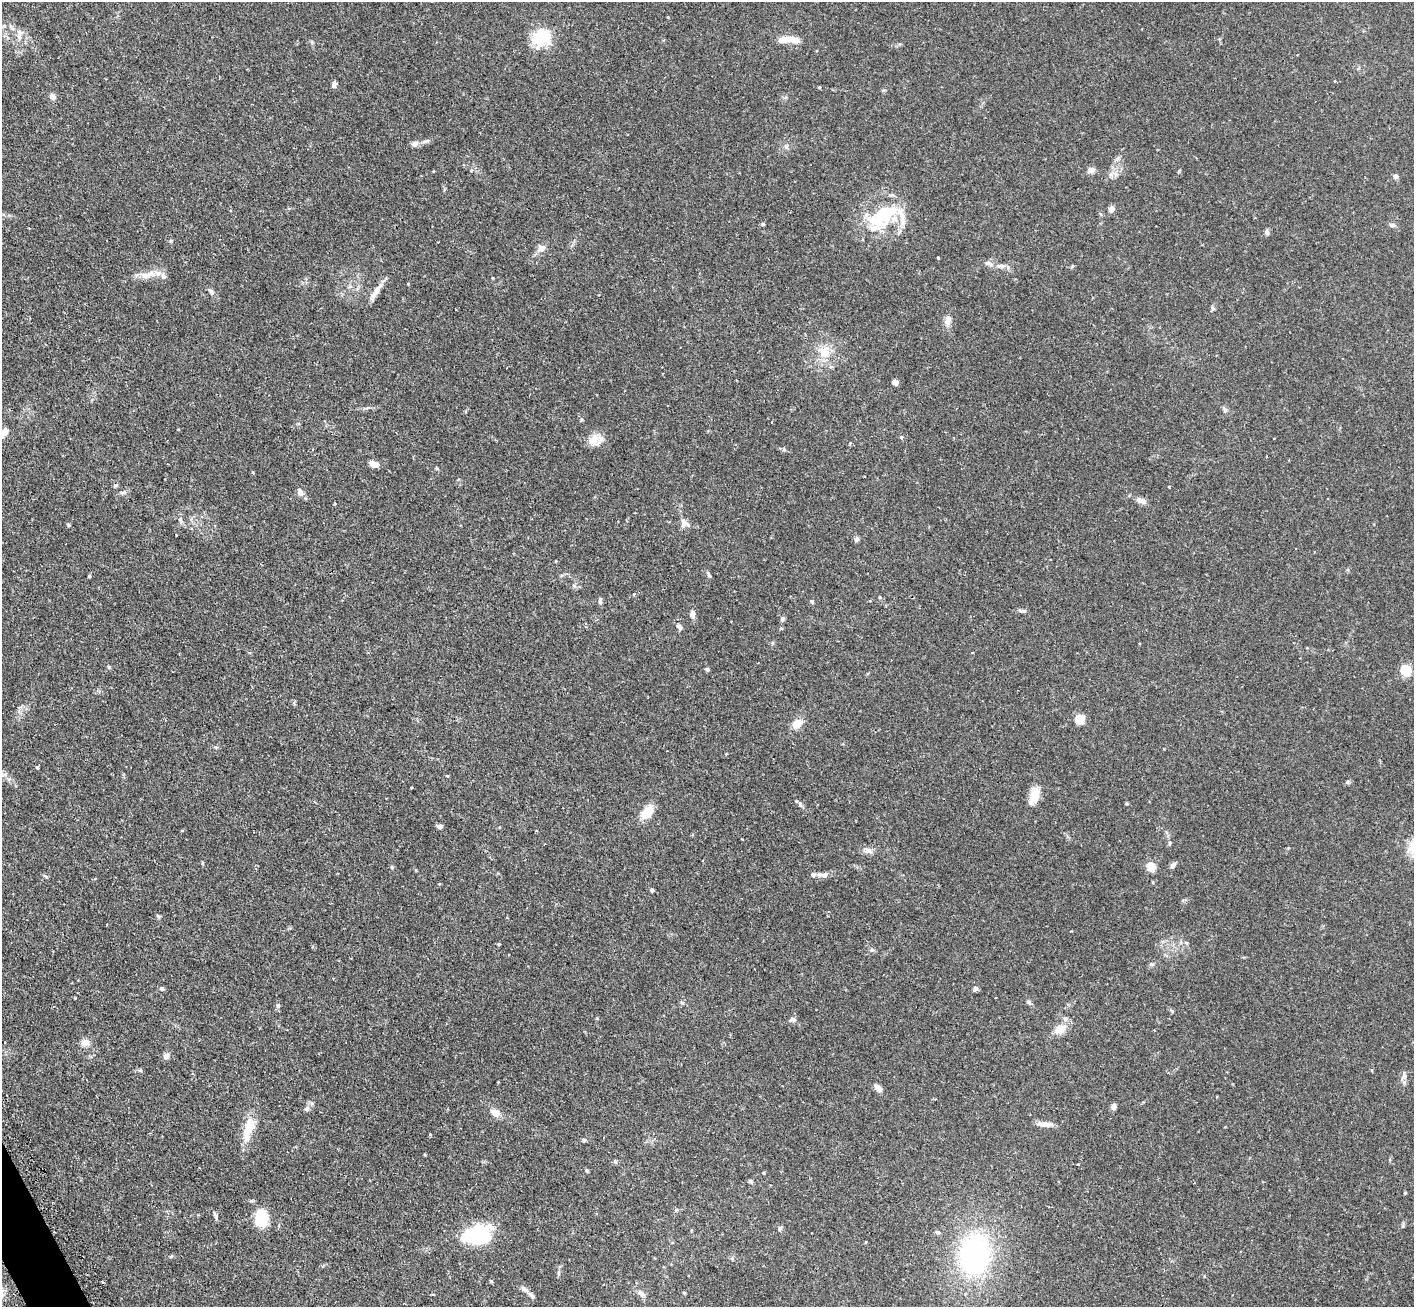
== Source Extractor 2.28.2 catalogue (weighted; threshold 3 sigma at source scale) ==
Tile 7 of 4 x 4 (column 3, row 2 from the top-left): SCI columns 2868-4279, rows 2793-4097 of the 5734 x 5719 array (HDU 1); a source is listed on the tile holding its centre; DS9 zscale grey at full resolution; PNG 1416 x 1309 px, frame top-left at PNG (2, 2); no overlay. Shown black and unused: <1% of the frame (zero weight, under 2 of 3 exposures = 4% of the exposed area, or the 3 px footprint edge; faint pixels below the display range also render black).
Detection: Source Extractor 2.28.2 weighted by HDU 2 'WHT'; one run over the whole footprint, this tile lists its part. Background 0.153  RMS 0.0061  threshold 0.0275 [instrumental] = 3 sigma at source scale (4.5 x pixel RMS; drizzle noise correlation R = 1.50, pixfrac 1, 0.05/0.05 arcsec/px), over >= 5 px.
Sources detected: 130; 2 inside a brighter object's white glare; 1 cosmic-ray / hot-pixel residue — not listed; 6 inside a brighter listed object's ellipse — not listed separately; the other 121 listed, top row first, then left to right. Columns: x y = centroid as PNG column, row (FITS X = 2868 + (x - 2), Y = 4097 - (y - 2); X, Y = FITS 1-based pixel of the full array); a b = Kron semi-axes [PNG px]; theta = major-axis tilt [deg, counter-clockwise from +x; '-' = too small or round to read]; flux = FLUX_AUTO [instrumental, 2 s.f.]
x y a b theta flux
19 37 11 6 89 2.8
541 37 20 15 45 26
789 40 28 8 -2 8
312 42 6 4 -71 0.77
1335 81 3 3 - 0.96
334 84 8 5 68 1.5
52 97 10 7 -47 1.9
426 141 12 5 18 1.8
415 143 9 6 7 2.5
786 146 7 6 - 1.5
471 170 5 4 - 1.3
1091 170 10 8 13 2.3
1111 174 8 6 46 2.1
1396 176 6 5 - 2
1111 209 7 6 - 2.7
884 214 44 25 39 34
763 224 5 4 - 0.77
1393 225 9 5 -9 1.5
1267 232 8 6 -74 1.4
541 248 10 9 - 3.6
938 258 3 3 - 0.92
989 263 14 6 -15 2.4
1001 266 12 6 -7 2.7
1073 266 5 3 - 0.65
145 275 18 8 2 5.4
163 276 9 7 89 2
493 278 4 3 - 0.45
408 284 4 3 - 0.42
377 290 22 7 61 4.7
211 292 9 6 -56 1.7
1212 308 7 5 -43 1
947 321 13 8 88 3.4
824 352 17 16 - 11
895 382 7 5 -5 2.2
1225 410 8 5 -50 1.3
581 419 6 3 -71 0.7
4 433 13 7 52 3.5
901 437 4 4 - 1.5
594 439 21 13 28 6.7
784 450 6 4 -18 0.91
373 464 8 5 -24 6.2
436 468 6 3 -70 0.68
864 476 2 2 - 0.42
300 492 10 7 -78 2.5
123 493 11 4 -1 1.5
1141 501 15 7 -28 3.4
683 523 13 10 -88 3.2
68 524 6 4 -78 0.7
176 535 3 2 - 0.46
857 539 8 6 78 1.3
709 575 5 5 - 0.83
634 594 5 3 - 0.68
600 601 9 5 -90 1.2
812 601 6 5 - 0.84
1021 610 14 4 -9 1.4
692 614 10 6 -84 2.8
782 619 7 6 - 1.1
679 627 10 6 -44 1.6
781 628 5 3 - 0.58
108 667 6 4 -89 0.66
707 669 5 4 - 0.99
1406 670 5 5 - 48
1080 719 7 7 - 13
797 723 10 8 37 7
37 767 3 3 - 1.8
4 774 12 4 6 1.5
1347 782 6 5 - 0.83
1034 795 19 11 77 8.2
800 804 8 5 -63 1.4
647 812 17 10 51 9.8
439 826 6 5 - 1.8
1170 843 5 4 - 0.82
868 850 13 7 -25 2.8
202 863 5 3 - 0.55
1173 865 7 5 59 2.2
1151 866 5 5 - 24
813 874 6 5 - 1.2
824 875 10 7 9 2.3
45 876 9 3 -34 0.77
652 890 4 4 - 0.97
158 916 7 4 -44 0.8
499 944 4 4 - 0.63
872 950 6 4 1 0.97
1151 964 7 4 0 0.93
162 988 5 4 - 1.7
975 989 7 5 39 1.3
1029 1002 7 5 -44 1.2
1172 1011 6 4 -47 0.76
793 1020 8 6 4 1.8
1060 1029 17 12 27 6.6
1154 1030 3 2 - 0.4
85 1042 9 8 - 3.9
166 1056 9 8 - 2.1
140 1070 5 5 - 0.86
1404 1076 12 6 82 2.2
878 1088 9 5 -41 4.6
1114 1106 6 5 - 2.2
307 1109 7 6 - 1.6
495 1112 13 8 -24 4.4
1045 1124 22 6 -4 4.2
248 1129 35 12 75 12
430 1135 3 3 - 0.58
584 1140 5 5 - 0.96
615 1161 6 5 - 0.93
587 1170 5 4 - 0.89
751 1182 7 5 -44 0.9
1405 1193 4 3 - 0.63
676 1210 6 5 - 0.92
216 1217 11 3 -81 1.2
261 1218 20 15 89 15
780 1229 7 5 84 1.2
937 1232 5 5 - 1.4
479 1236 37 18 -3 35
866 1242 4 3 - 0.4
975 1254 39 29 84 110
559 1273 6 4 -90 0.91
491 1281 4 4 - 0.6
102 1282 3 3 - 1.7
524 1289 12 6 -30 2.1
641 1293 12 6 -41 2.5
684 1293 4 4 - 0.56
Isophote crosses this tile's border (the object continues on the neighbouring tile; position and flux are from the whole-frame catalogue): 1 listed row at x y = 4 433
Unlisted compact peaks at least as high as the median listed source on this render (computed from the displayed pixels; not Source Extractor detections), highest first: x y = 89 576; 278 1005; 392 867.